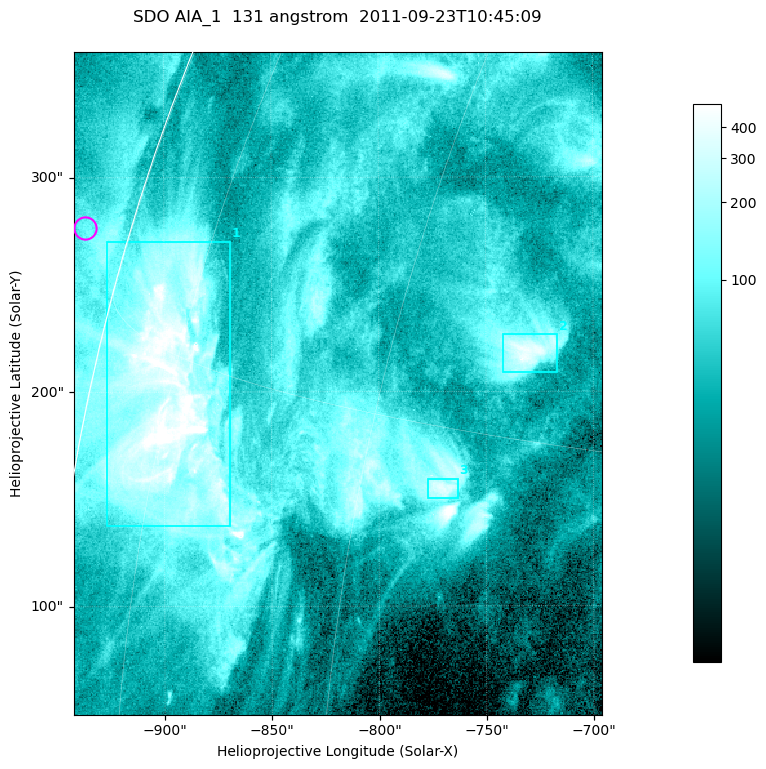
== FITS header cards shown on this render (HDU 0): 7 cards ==
TELESCOP= 'SDO     '           /
INSTRUME= 'AIA_1   '           /
WAVELNTH=                  131 /
WAVEUNIT= 'angstrom'           /
DATE-OBS= '2011-09-23T10:45:09.64' /
CTYPE1  = 'HPLN-TAN'           /
CTYPE2  = 'HPLT-TAN'           /

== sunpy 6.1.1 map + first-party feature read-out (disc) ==
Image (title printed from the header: SDO AIA_1  131 angstrom  2011-09-23T10:45:09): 410 x 514 px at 0.601 arcsec/px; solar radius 956 arcsec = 1592 px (partial field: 2.5% of the solar disc is inside the frame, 94% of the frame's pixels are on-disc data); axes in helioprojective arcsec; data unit not stated in the header (colour bar unlabelled)
Pointing: header CRPIX1/2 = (2043.14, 2045.51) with CRVAL1/2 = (0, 0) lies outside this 410 x 514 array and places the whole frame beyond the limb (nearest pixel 1.41 R_sun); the SolarSoft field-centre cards XCEN/YCEN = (-819.1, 203.9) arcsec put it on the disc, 1307 arcsec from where CRPIX/CRVAL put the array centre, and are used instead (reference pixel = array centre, CRVAL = XCEN/YCEN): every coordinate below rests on XCEN/YCEN
Orientation: roll -0.139 deg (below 1 deg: not rotated)
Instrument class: DISC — disc imager (sunpy class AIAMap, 131 A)
Bright regions (active regions / flare kernels): reference = the on-disc median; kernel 3 px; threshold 5 sigma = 170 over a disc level ~50.2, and >= 1.15x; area >= 210 px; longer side >= 5 px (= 3 arcsec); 3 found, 3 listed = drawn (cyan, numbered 1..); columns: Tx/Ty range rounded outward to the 2 arcsec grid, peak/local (2 s.f.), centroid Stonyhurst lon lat
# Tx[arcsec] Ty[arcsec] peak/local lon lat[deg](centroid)
1 -928..-868 136..270 33 -75 +14
2 -742..-716 208..228 9 -53 +17
3 -778..-762 150..160 7.6 -56 +13
Off-limb structures (1.02-1.3 R_sun): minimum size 105 px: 1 found; the strongest spans PA ~75 deg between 1.02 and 1.03 R_sun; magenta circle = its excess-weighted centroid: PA ~75 deg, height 1.02 R_sun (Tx ~-936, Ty ~276 arcsec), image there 1.8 x the reference